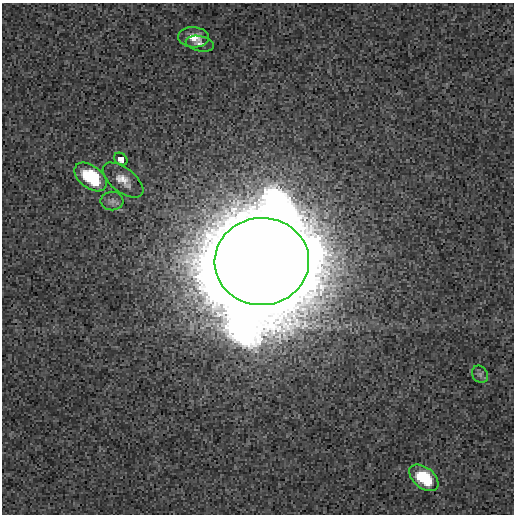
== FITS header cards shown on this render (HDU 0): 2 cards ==
NAXIS1  =                  512
NAXIS2  =                  512

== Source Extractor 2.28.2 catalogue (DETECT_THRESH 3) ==
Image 512 x 512 px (HDU 0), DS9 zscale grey, 1 PNG px = 1 image px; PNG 516 x 516 px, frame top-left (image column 1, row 512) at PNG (2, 3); each listed source drawn as its Kron ellipse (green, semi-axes under 4 px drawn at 4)
Background 2.38e-04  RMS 0.0015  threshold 0.00459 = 3 sigma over >= 5 px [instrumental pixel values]
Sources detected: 9; all 9 listed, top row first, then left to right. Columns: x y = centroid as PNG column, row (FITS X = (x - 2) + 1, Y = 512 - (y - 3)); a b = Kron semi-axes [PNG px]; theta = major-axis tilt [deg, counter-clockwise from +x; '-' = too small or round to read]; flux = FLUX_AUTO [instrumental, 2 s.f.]
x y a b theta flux
194 37 15 10 -4 1.3
200 44 14 7 -12 0.54
121 159 7 5 -39 1.3
90 177 18 11 -38 7.9
123 180 24 12 -38 1.4
112 201 11 9 1 0.55
262 261 47 43 4 7600
480 374 9 7 -56 0.37
424 478 17 10 -39 5.9